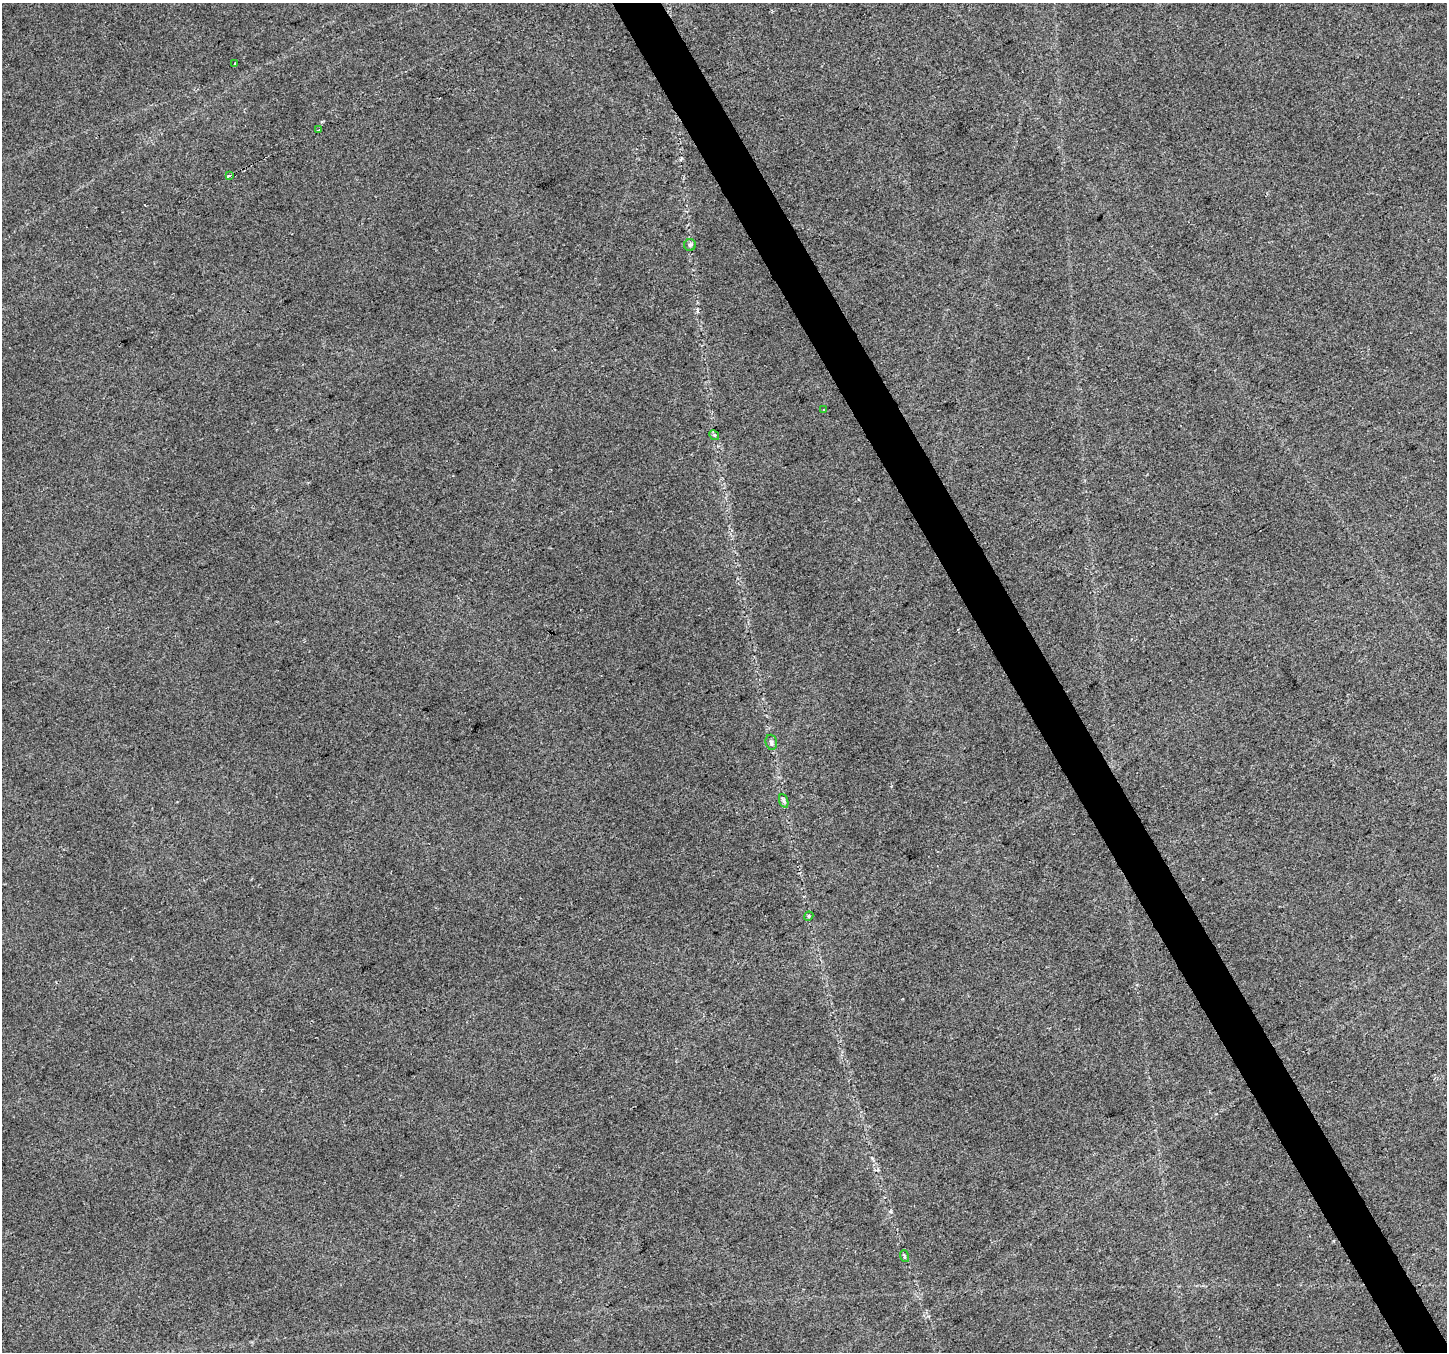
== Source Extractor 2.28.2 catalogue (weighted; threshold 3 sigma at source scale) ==
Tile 6 of 4 x 4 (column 2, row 2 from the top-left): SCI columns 1448-2892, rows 2865-4214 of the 5783 x 5668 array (HDU 1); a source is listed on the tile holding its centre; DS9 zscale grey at full resolution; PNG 1449 x 1354 px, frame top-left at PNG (2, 3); each listed source drawn as its Kron ellipse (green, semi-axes under 4 px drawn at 4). Shown black and unused: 3% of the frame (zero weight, under 2 of 3 exposures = <1% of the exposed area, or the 3 px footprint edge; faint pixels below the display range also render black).
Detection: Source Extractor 2.28.2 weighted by HDU 2 'WHT'; one run over the whole footprint, this tile lists its part. Background 0.0539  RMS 0.0093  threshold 0.0421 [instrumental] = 3 sigma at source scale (4.5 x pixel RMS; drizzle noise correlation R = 1.50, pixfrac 1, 0.0396/0.0396 arcsec/px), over >= 5 px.
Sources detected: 10; all 10 listed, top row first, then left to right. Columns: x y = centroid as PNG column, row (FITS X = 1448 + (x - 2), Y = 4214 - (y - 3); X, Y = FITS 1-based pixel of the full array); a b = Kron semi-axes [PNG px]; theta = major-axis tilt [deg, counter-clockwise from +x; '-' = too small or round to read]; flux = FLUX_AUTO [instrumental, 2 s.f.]
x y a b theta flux
234 64 3 3 - 3.7
318 130 3 2 - 2.3
229 176 4 3 - 12
690 245 6 6 - 2
823 410 2 2 - 0.92
714 435 5 4 - 1.5
771 742 8 5 -75 2.3
784 801 7 4 -70 2.1
809 916 5 3 - 0.93
904 1256 6 3 -72 1.1
Unlisted compact peaks at least as high as the median listed source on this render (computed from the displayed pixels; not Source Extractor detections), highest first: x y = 872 1158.